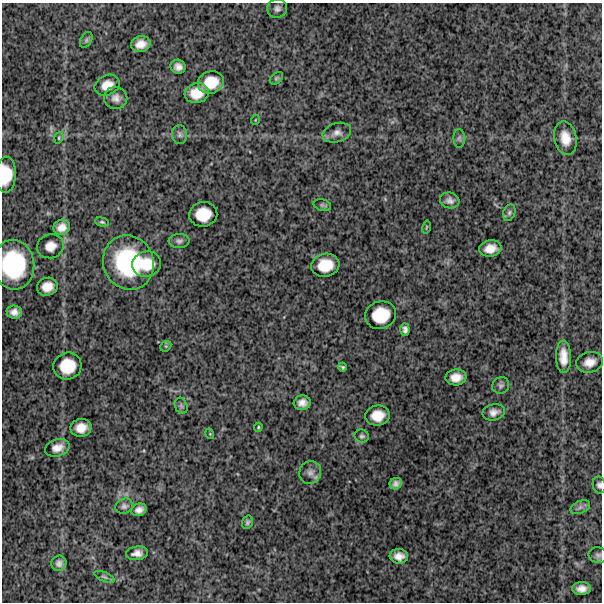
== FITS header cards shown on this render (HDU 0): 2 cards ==
NAXIS1  =                  600
NAXIS2  =                  600

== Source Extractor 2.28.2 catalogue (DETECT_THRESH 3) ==
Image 600 x 600 px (HDU 0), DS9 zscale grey, 1 PNG px = 1 image px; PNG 604 x 604 px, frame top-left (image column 1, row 600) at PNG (2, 3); each listed source drawn as its Kron ellipse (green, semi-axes under 4 px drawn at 4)
Background 1200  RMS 310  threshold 929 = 3 sigma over >= 5 px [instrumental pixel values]
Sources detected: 63; all 63 listed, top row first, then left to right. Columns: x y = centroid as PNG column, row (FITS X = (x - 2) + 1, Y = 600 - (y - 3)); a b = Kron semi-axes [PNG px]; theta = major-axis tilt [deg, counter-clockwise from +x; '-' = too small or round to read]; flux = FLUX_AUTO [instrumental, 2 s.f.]
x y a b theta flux
277 8 10 9 - 8.6e+04
86 40 8 5 61 4.8e+04
141 44 10 8 13 1.9e+05
178 67 7 7 - 1.1e+05
276 78 7 5 40 3.6e+04
211 82 13 11 17 4.0e+05
107 85 13 10 24 2.2e+05
197 93 12 10 15 3.2e+05
116 98 11 11 - 1.4e+05
255 120 5 3 - 1.5e+04
337 133 14 9 17 1.4e+05
180 135 9 7 -85 7.3e+04
59 138 6 4 71 2.8e+04
459 138 9 6 -88 4.9e+04
565 138 17 11 -78 3.1e+05
6 175 18 10 88 4.6e+05
450 200 10 7 -17 9.7e+04
322 205 9 5 -14 4.2e+04
509 213 8 6 71 5.2e+04
203 214 14 12 8 4.1e+05
102 222 7 4 -15 3.2e+04
62 227 8 7 - 1.7e+05
426 227 6 3 77 1.9e+04
179 241 10 7 3 6.8e+04
50 246 13 12 - 1.9e+05
490 248 11 8 11 2.2e+05
128 263 27 25 -66 1.8e+06
147 264 14 12 15 4.1e+05
14 265 25 20 -84 1.5e+06
325 265 14 11 9 4.2e+05
47 287 10 9 - 2.2e+05
14 312 7 6 - 1.2e+05
381 315 15 13 16 5.4e+05
405 329 6 4 -87 6.3e+04
166 346 6 4 44 2.8e+04
563 357 16 7 -89 2.5e+05
589 362 13 10 15 2.2e+05
67 366 14 13 - 5.0e+05
342 367 4 4 - 2.9e+04
456 377 10 8 6 2.0e+05
501 385 9 8 - 6.2e+04
302 403 8 7 - 1.3e+05
181 406 8 6 -69 4.8e+04
494 412 11 8 12 1.2e+05
378 416 12 10 7 3.1e+05
258 427 4 3 - 2.5e+04
81 428 10 9 - 2.3e+05
210 434 5 3 - 1.7e+04
362 436 7 6 - 5.2e+04
57 448 12 8 16 1.8e+05
310 473 11 10 - 1.3e+05
396 484 6 5 - 8.4e+04
599 485 8 6 -79 6.4e+04
124 506 9 7 20 6.5e+04
580 507 10 6 21 8.5e+04
139 510 8 6 20 1.1e+05
247 522 7 5 71 4.4e+04
137 553 11 7 6 1.2e+05
598 555 9 8 - 6.8e+04
399 556 9 7 -4 1.5e+05
59 563 8 7 - 9.9e+04
104 577 11 4 -23 5.2e+04
582 589 9 6 2 1.5e+05
At the frame edge (FLAGS 8, measured only in part): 3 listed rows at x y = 6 175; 14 265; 599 485